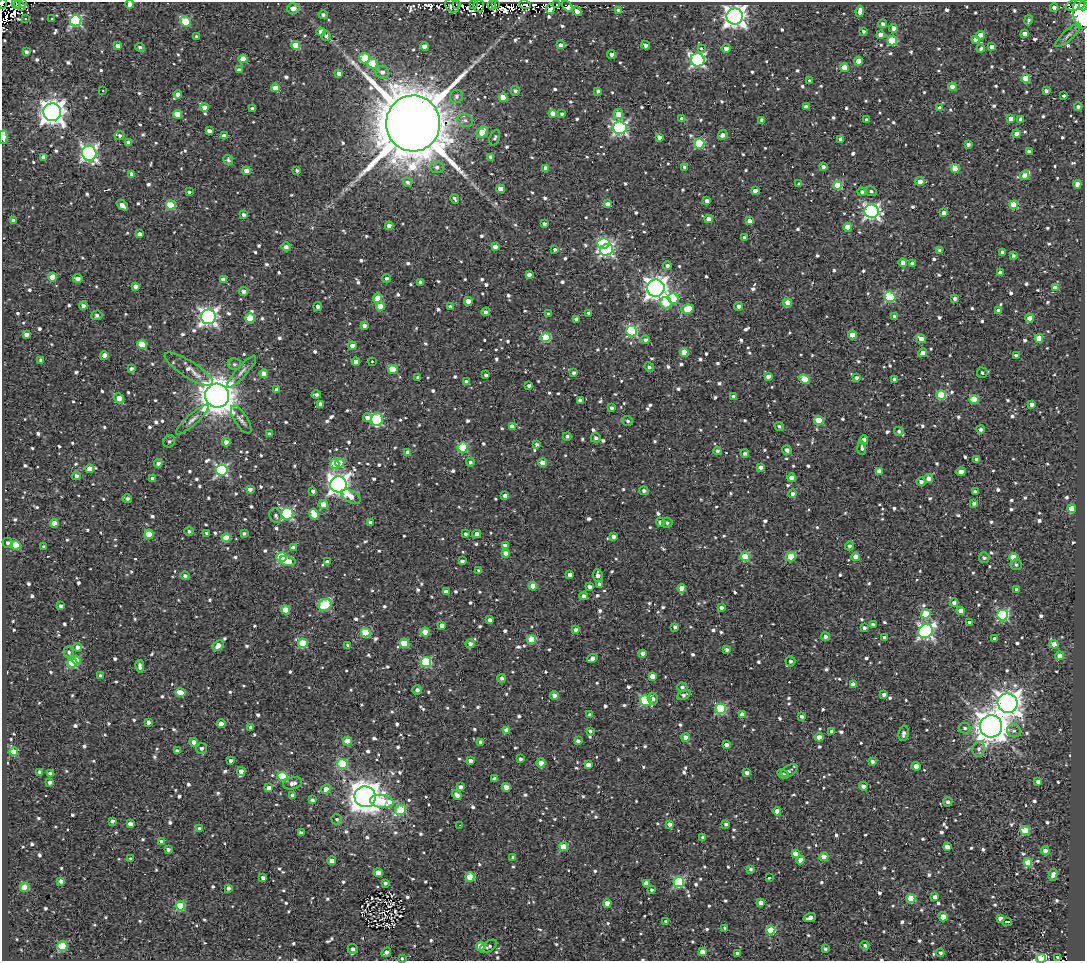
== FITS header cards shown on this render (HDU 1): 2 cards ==
NAXIS1  =                 1083
NAXIS2  =                  959

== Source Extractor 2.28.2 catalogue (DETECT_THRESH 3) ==
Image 1083 x 959 px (HDU 1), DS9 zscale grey, 1 PNG px = 1 image px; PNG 1087 x 963 px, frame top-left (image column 1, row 959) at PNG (2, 2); each listed source drawn as its Kron ellipse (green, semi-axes under 4 px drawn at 4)
Background 1.87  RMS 4.9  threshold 14.7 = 3 sigma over >= 5 px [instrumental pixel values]
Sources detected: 1252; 10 with non-positive FLUX_AUTO (blend fragments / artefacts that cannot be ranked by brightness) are neither listed nor drawn; of the other 1242, the 500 brightest by FLUX_AUTO listed and drawn (742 fainter detections omitted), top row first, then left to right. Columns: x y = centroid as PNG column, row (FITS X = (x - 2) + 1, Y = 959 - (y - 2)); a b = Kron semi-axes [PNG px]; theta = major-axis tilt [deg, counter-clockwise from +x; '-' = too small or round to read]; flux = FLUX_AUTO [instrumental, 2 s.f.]
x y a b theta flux
22 2 3 2 - 2.5e+03
2 4 5 2 - 7.9e+03
16 4 5 2 - 4.7e+03
130 4 4 4 - 2.3e+03
456 4 3 2 - 2.7e+03
473 4 3 3 - 2.4e+03
495 4 3 3 - 4.0e+03
556 4 2 2 - 1.0e+03
20 5 6 3 -29 4.4e+03
492 5 4 3 - 5.6e+03
525 5 6 3 -21 1.5e+04
1075 5 10 5 13 8.7e+03
452 6 8 6 -48 3.8e+03
479 6 6 5 - 1.5e+03
567 6 7 4 -46 1.6e+03
1083 6 4 2 - 1.6e+04
1054 7 4 4 - 1.5e+03
293 8 6 5 - 3.0e+03
550 9 5 4 - 2.4e+03
618 10 4 3 - 9.6e+02
577 11 5 4 - 4.1e+03
860 11 6 4 82 2.7e+03
1082 13 15 9 -82 1.2e+05
323 15 4 4 - 8.9e+02
735 16 8 8 - 2.5e+05
26 18 3 3 - 8.3e+02
51 19 3 3 - 8.7e+02
1028 20 5 4 - 8.7e+02
76 21 5 5 - 4.4e+04
185 21 6 4 -43 1.4e+04
883 24 4 4 - 1.1e+03
893 28 4 4 - 2.5e+03
863 31 3 3 - 8.4e+02
321 32 4 4 - 2.8e+03
880 34 4 4 - 2.6e+03
1024 34 4 4 - 2.5e+03
980 35 4 4 - 3.3e+03
1068 35 16 5 42 1.2e+03
326 36 5 4 - 9.7e+02
197 37 4 3 - 1.4e+03
975 39 4 3 - 1.5e+03
892 40 5 4 - 1.8e+04
296 45 5 4 - 9.7e+03
561 45 4 4 - 2.2e+03
646 45 4 3 - 2.0e+03
118 46 4 4 - 2.0e+03
424 46 4 4 - 3.8e+03
992 46 4 4 - 2.4e+03
140 47 5 4 - 8.7e+02
701 48 4 3 - 2.0e+03
726 48 4 4 - 2.3e+03
981 48 4 3 - 8.9e+02
26 52 4 4 - 1.1e+03
611 54 4 4 - 1.1e+03
365 58 5 5 - 1.4e+04
243 59 4 4 - 4.5e+03
697 60 7 6 - 7.6e+04
858 61 4 4 - 3.8e+03
372 63 5 5 - 1.3e+04
844 68 4 4 - 5.4e+03
239 70 4 4 - 1.6e+03
382 72 7 6 - 1.7e+03
339 73 4 4 - 1.8e+03
1026 78 4 4 - 9.7e+03
810 81 4 3 - 9.9e+02
952 87 4 4 - 3.2e+03
275 88 4 4 - 6.3e+03
103 91 3 3 - 1.2e+03
515 91 5 4 - 1.0e+03
598 91 4 3 - 9.6e+02
1046 91 4 4 - 1.1e+03
178 94 4 4 - 2.0e+03
1064 95 3 3 - 5.1e+03
457 96 6 6 - 1.1e+03
503 97 4 4 - 6.5e+03
806 106 4 3 - 1.3e+03
1078 107 4 4 - 9.4e+02
204 108 4 4 - 2.6e+03
252 108 3 3 - 8.7e+02
939 108 4 4 - 1.8e+03
52 112 9 9 - 3.2e+05
553 113 4 4 - 2.4e+03
177 114 4 4 - 5.3e+03
562 114 3 3 - 8.2e+02
618 114 5 4 - 4.3e+03
682 119 4 4 - 2.7e+03
1011 119 4 4 - 4.3e+03
1021 119 4 4 - 1.8e+03
465 120 8 6 -25 1.3e+03
762 120 4 4 - 1.6e+03
867 120 4 4 - 1.4e+03
413 123 28 27 - 2.8e+06
620 128 6 6 - 6.9e+04
209 131 4 4 - 1.7e+03
482 132 6 5 - 6.9e+03
1016 134 4 4 - 2.9e+03
119 135 5 4 - 8.0e+02
723 135 5 4 - 1.4e+03
224 136 4 4 - 2.9e+03
3 137 7 3 88 4.9e+03
659 137 4 4 - 1.8e+03
495 138 8 5 69 8.5e+02
841 139 4 4 - 1.8e+03
129 142 4 4 - 3.5e+03
699 143 5 5 - 2.3e+04
968 144 3 3 - 1.3e+03
1029 152 4 4 - 2.1e+03
89 153 7 7 - 1.0e+05
44 157 4 4 - 2.4e+03
491 157 4 4 - 1.4e+03
228 160 5 4 - 8.7e+02
437 167 7 5 -3 1.2e+03
685 167 4 4 - 1.4e+03
823 167 3 3 - 1.5e+03
546 168 4 4 - 2.4e+03
955 168 4 4 - 7.8e+03
297 170 4 3 - 8.1e+02
246 171 4 4 - 4.4e+03
132 174 4 4 - 1.8e+03
1024 175 5 4 - 2.7e+03
920 181 4 4 - 3.1e+03
408 182 5 4 - 9.0e+02
799 184 4 3 - 8.1e+02
1077 184 4 4 - 4.5e+03
838 185 4 4 - 1.1e+04
501 189 4 4 - 4.2e+03
755 191 4 3 - 1.9e+03
871 191 6 5 - 8.5e+02
189 192 4 3 - 4.1e+03
862 192 4 4 - 1.2e+03
455 199 5 3 - 8.4e+02
707 201 4 4 - 1.6e+03
608 204 4 4 - 2.8e+03
122 205 6 4 -38 2.6e+03
171 205 5 4 - 1.4e+04
1014 205 4 4 - 9.2e+03
871 211 7 6 - 9.9e+04
944 213 4 4 - 2.2e+03
244 215 3 3 - 1.2e+03
709 219 4 4 - 2.5e+03
13 220 4 3 - 1.4e+03
749 221 4 4 - 2.2e+03
544 224 3 3 - 9.4e+02
389 226 4 4 - 2.1e+03
848 227 4 4 - 3.9e+03
139 234 4 4 - 1.5e+03
744 238 3 3 - 1.3e+03
603 243 6 5 - 2.4e+04
286 247 5 4 - 1.3e+03
495 247 4 4 - 2.2e+03
555 250 3 3 - 8.5e+02
607 250 7 5 25 6.6e+04
940 250 4 3 - 1.0e+03
1003 252 4 4 - 2.3e+03
1013 256 4 4 - 9.5e+02
903 263 4 4 - 2.8e+03
912 263 4 3 - 1.2e+03
667 266 4 4 - 1.0e+03
1000 272 4 3 - 1.1e+03
529 275 4 3 - 1.3e+03
52 277 4 4 - 6.3e+03
78 278 5 4 - 1.8e+03
386 278 4 4 - 8.1e+02
223 279 4 3 - 1.9e+03
420 282 4 3 - 1.4e+03
136 286 4 4 - 2.1e+03
656 288 9 8 - 2.4e+05
1055 288 4 4 - 3.9e+03
243 291 4 4 - 1.6e+03
890 297 5 5 - 2.7e+04
378 298 5 4 - 4.9e+03
673 298 5 5 - 2.0e+04
955 299 3 3 - 1.1e+03
468 301 4 4 - 3.6e+03
666 303 6 5 - 1.2e+04
788 303 4 4 - 7.0e+03
83 306 4 4 - 1.6e+03
318 306 4 4 - 1.0e+03
380 306 4 4 - 4.8e+03
450 306 4 3 - 1.1e+03
739 306 4 4 - 1.5e+03
687 309 6 4 15 8.7e+03
998 310 4 4 - 1.6e+03
486 312 4 3 - 1.4e+03
589 313 4 3 - 1.2e+03
549 314 4 3 - 1.1e+03
97 315 5 5 - 8.2e+02
208 317 7 7 - 1.3e+05
895 317 4 4 - 1.3e+03
250 318 5 5 - 1.3e+04
1030 318 4 4 - 5.8e+03
576 319 4 4 - 1.7e+03
364 326 4 4 - 1.4e+03
632 331 5 5 - 3.1e+04
26 334 4 4 - 1.5e+03
852 335 4 4 - 6.2e+03
546 337 5 4 - 1.5e+04
1039 338 4 4 - 7.0e+03
921 339 5 4 - 3.8e+03
645 340 4 4 - 1.2e+03
142 344 5 4 - 1.2e+04
352 346 4 4 - 3.5e+03
684 352 4 4 - 7.3e+03
923 353 4 4 - 2.6e+03
104 355 4 4 - 2.6e+03
1016 355 4 3 - 1.0e+03
41 360 4 4 - 1.2e+03
356 362 4 4 - 2.7e+03
372 362 3 3 - 2.0e+03
234 364 7 6 - 8.0e+02
649 367 5 4 - 8.3e+02
131 369 4 3 - 9.7e+02
189 369 28 8 -32 3.6e+03
393 369 5 4 - 1.1e+04
242 371 20 5 48 1.9e+03
574 373 3 3 - 9.3e+02
982 373 5 5 - 8.3e+02
264 374 4 4 - 5.2e+03
486 375 3 3 - 8.2e+02
768 376 4 3 - 1.6e+03
418 377 4 3 - 9.6e+02
856 378 4 4 - 1.1e+03
804 379 5 4 - 9.8e+03
894 379 4 3 - 8.9e+02
466 382 4 3 - 1.0e+03
529 386 3 3 - 8.3e+02
277 390 4 3 - 1.6e+03
316 395 4 3 - 1.0e+03
941 395 5 4 - 1.9e+04
217 396 12 12 - 7.2e+05
734 397 4 3 - 1.7e+03
119 398 6 4 -52 4.9e+03
974 399 4 4 - 1.1e+04
580 400 4 4 - 1.4e+03
320 404 4 4 - 1.5e+03
1032 404 4 3 - 1.6e+03
611 408 4 3 - 8.9e+02
367 418 4 4 - 2.3e+03
377 419 6 6 - 3.1e+04
192 420 21 5 42 1.9e+03
241 420 16 6 -58 1.5e+03
819 420 5 4 - 9.9e+03
628 421 5 5 - 8.1e+02
512 426 4 4 - 2.3e+03
779 426 5 4 - 8.1e+02
981 429 4 4 - 1.1e+03
899 431 5 4 - 8.7e+02
270 434 4 4 - 8.7e+02
567 436 4 4 - 9.1e+02
596 438 5 5 - 9.9e+02
864 440 4 4 - 2.3e+03
169 441 6 5 - 8.1e+02
226 442 4 4 - 2.0e+03
537 444 3 3 - 9.0e+02
463 447 5 5 - 2.1e+04
862 448 7 4 -85 8.2e+02
787 450 5 4 - 1.2e+03
717 451 4 4 - 8.5e+02
408 453 4 4 - 2.8e+03
745 453 4 4 - 1.2e+03
976 459 4 3 - 1.1e+03
470 462 4 4 - 9.0e+02
158 463 4 4 - 1.5e+03
340 463 4 4 - 6.1e+03
542 463 4 4 - 5.4e+03
335 464 5 4 - 1.2e+04
760 467 4 3 - 1.2e+03
90 469 4 4 - 3.8e+03
222 470 6 5 - 5.0e+04
879 471 4 4 - 3.5e+03
961 472 5 4 - 2.5e+03
76 476 4 4 - 1.2e+03
791 478 4 4 - 2.8e+03
929 478 4 4 - 2.3e+03
153 479 4 3 - 1.6e+03
921 482 4 4 - 1.3e+03
338 484 8 8 - 1.9e+05
250 489 4 3 - 1.6e+03
313 491 4 3 - 9.7e+02
644 491 5 4 - 1.1e+03
975 492 4 3 - 1.3e+03
793 494 4 4 - 1.2e+03
505 496 4 4 - 1.9e+03
351 497 10 6 -30 3.8e+03
127 499 4 4 - 9.4e+02
974 503 4 4 - 1.2e+03
323 504 4 4 - 3.8e+03
1072 508 4 4 - 8.7e+03
287 514 6 6 - 4.0e+04
314 514 5 4 - 9.4e+03
276 516 7 6 - 1.2e+03
370 522 4 3 - 9.3e+02
660 522 4 4 - 1.8e+03
54 523 4 4 - 4.1e+03
667 523 5 5 - 8.7e+02
189 531 5 4 - 9.0e+02
207 533 4 3 - 9.2e+02
244 533 4 3 - 8.0e+02
149 534 4 4 - 8.8e+03
465 534 4 3 - 9.1e+02
477 534 4 4 - 2.6e+03
614 537 4 4 - 1.5e+03
226 538 4 4 - 7.0e+03
8 543 5 5 - 8.8e+02
16 545 5 4 - 1.1e+04
505 545 4 3 - 1.6e+03
850 546 4 4 - 9.0e+02
44 547 3 3 - 9.5e+02
293 548 4 4 - 1.9e+03
506 553 4 4 - 2.1e+03
282 557 5 4 - 2.3e+04
745 557 4 4 - 1.4e+04
791 557 5 4 - 1.2e+04
856 557 4 4 - 3.5e+03
1013 557 4 4 - 6.0e+03
984 558 5 5 - 8.1e+02
288 561 8 5 -13 5.8e+03
462 561 4 4 - 1.2e+03
327 562 4 4 - 2.0e+03
1016 565 6 5 - 9.7e+02
479 571 4 3 - 9.3e+02
570 574 3 3 - 1.7e+03
598 575 6 4 -84 1.5e+03
185 576 5 4 - 1.0e+03
599 585 4 4 - 1.3e+03
533 586 4 4 - 6.3e+03
589 587 4 3 - 1.4e+03
682 588 4 4 - 4.0e+03
1017 589 4 3 - 1.1e+03
446 592 4 4 - 2.0e+03
584 596 4 4 - 1.5e+03
954 603 4 4 - 1.5e+03
325 605 7 5 35 2.5e+04
61 606 4 3 - 1.1e+03
721 607 4 3 - 1.4e+03
285 610 4 4 - 6.5e+03
961 611 4 4 - 4.5e+03
926 614 5 5 - 1.1e+04
1003 615 5 5 - 3.9e+04
490 620 4 3 - 1.3e+03
969 622 3 3 - 8.2e+02
873 624 4 3 - 1.3e+03
442 626 4 4 - 2.2e+03
675 627 4 4 - 1.1e+03
864 628 4 3 - 9.9e+02
576 630 4 3 - 1.4e+03
926 631 7 6 - 8.5e+04
425 632 4 4 - 5.0e+03
366 633 5 4 - 1.5e+04
826 637 4 4 - 1.2e+03
885 638 4 3 - 2.0e+03
532 639 4 4 - 1.3e+04
995 639 4 3 - 1.2e+03
303 643 5 4 - 1.4e+04
404 643 5 4 - 1.1e+04
470 644 4 4 - 1.4e+03
1054 644 4 4 - 7.3e+03
218 645 6 4 44 2.7e+03
348 645 4 3 - 8.2e+02
77 647 5 4 - 1.7e+03
727 649 4 3 - 1.0e+03
69 652 6 5 - 1.2e+03
643 653 4 4 - 1.5e+03
1060 656 4 4 - 4.6e+03
592 658 5 4 - 1.8e+03
76 660 4 4 - 4.4e+03
790 661 5 5 - 8.3e+02
426 662 5 5 - 2.3e+04
72 663 5 4 - 1.9e+04
140 666 6 4 -79 1.3e+03
100 675 4 4 - 8.0e+02
652 676 4 4 - 3.2e+03
502 678 4 4 - 1.1e+03
853 685 4 4 - 3.0e+03
682 687 5 5 - 1.1e+03
417 690 4 4 - 1.2e+03
180 693 5 4 - 6.3e+03
884 694 4 3 - 1.2e+03
554 695 4 4 - 1.8e+03
684 695 7 4 27 9.6e+02
653 699 6 5 - 1.1e+03
645 701 6 5 - 2.5e+04
1008 703 10 9 - 2.9e+05
721 709 5 5 - 2.6e+04
589 715 4 3 - 9.4e+02
742 715 4 4 - 3.0e+03
802 716 4 3 - 8.8e+02
148 722 4 3 - 1.4e+03
221 724 4 4 - 2.4e+03
991 726 11 11 - 5.8e+05
251 727 4 3 - 1.3e+03
965 728 6 5 - 8.8e+02
507 730 4 4 - 3.2e+03
590 731 4 3 - 8.8e+02
831 731 4 4 - 1.3e+03
1014 731 7 6 - 1.1e+03
904 733 8 5 79 1.3e+03
686 737 4 4 - 3.5e+03
819 737 4 4 - 3.3e+03
347 741 4 4 - 5.6e+03
578 741 4 4 - 1.2e+03
194 742 4 4 - 2.3e+03
481 742 4 4 - 1.5e+03
726 745 4 3 - 2.0e+03
202 748 5 5 - 1.2e+03
979 749 8 6 83 1.3e+03
177 751 4 4 - 1.3e+03
14 752 4 4 - 1.1e+04
520 759 4 3 - 8.6e+02
230 761 3 3 - 1.0e+03
470 761 4 4 - 1.7e+03
872 761 4 4 - 1.1e+03
541 763 4 4 - 5.7e+03
343 764 5 5 - 2.2e+04
588 765 4 4 - 2.0e+03
916 766 4 4 - 4.2e+03
241 771 4 4 - 2.0e+03
789 771 9 5 29 8.5e+02
40 772 4 4 - 1.1e+03
50 773 4 4 - 9.6e+02
747 773 4 3 - 1.6e+03
783 774 6 3 -28 8.2e+02
283 777 5 4 - 1.9e+04
495 779 4 4 - 3.1e+03
1038 781 4 3 - 1.5e+03
50 782 4 3 - 1.3e+03
292 783 10 6 12 2.0e+03
863 786 4 4 - 1.3e+03
460 787 4 3 - 1.4e+03
506 787 4 4 - 2.1e+03
269 788 4 4 - 3.1e+03
326 789 5 4 - 2.3e+03
457 795 5 4 - 1.6e+03
292 796 4 3 - 1.6e+03
365 797 10 10 - 6.2e+05
312 800 4 3 - 9.5e+02
382 801 12 6 -5 1.3e+04
948 802 5 4 - 1.2e+03
401 810 6 5 - 1.6e+04
777 811 4 4 - 3.4e+03
337 819 5 5 - 9.3e+02
112 821 3 3 - 1.1e+03
130 824 4 4 - 2.0e+03
669 824 4 4 - 1.7e+03
726 824 4 3 - 9.6e+02
459 825 3 2 - 1.1e+03
199 828 4 4 - 9.0e+02
1025 831 5 4 - 1.3e+04
301 833 4 3 - 9.5e+02
703 838 4 3 - 1.4e+03
162 842 4 4 - 4.7e+03
564 847 4 4 - 8.3e+03
947 847 4 4 - 2.7e+03
168 849 4 3 - 1.1e+03
1045 851 4 4 - 3.0e+03
795 854 4 4 - 3.3e+03
513 857 4 3 - 9.5e+02
824 857 4 4 - 6.1e+03
131 859 3 3 - 8.9e+02
800 860 4 4 - 3.6e+03
332 861 4 4 - 2.8e+03
1028 863 4 4 - 1.1e+04
751 869 4 4 - 8.1e+02
378 873 4 4 - 4.0e+03
1053 875 6 4 75 1.6e+03
470 877 4 4 - 1.1e+04
263 878 4 4 - 1.3e+03
769 878 4 3 - 1.8e+03
61 881 4 4 - 1.5e+03
679 882 5 5 - 3.0e+04
385 883 4 3 - 9.6e+02
646 883 4 4 - 3.6e+03
24 887 4 4 - 7.2e+03
228 888 4 4 - 1.3e+03
651 890 3 3 - 8.8e+03
935 897 4 4 - 1.6e+03
911 898 4 4 - 1.3e+04
607 903 4 4 - 3.4e+03
761 903 4 4 - 2.7e+03
180 906 5 4 - 1.5e+04
943 917 5 4 - 4.9e+03
810 918 6 4 17 2.3e+03
1000 918 4 4 - 1.9e+03
666 921 4 3 - 8.6e+02
1007 922 5 2 - 1.0e+03
725 928 4 3 - 9.6e+02
771 930 4 4 - 1.3e+04
865 945 4 4 - 8.4e+02
62 946 5 5 - 1.9e+04
480 946 4 4 - 6.8e+03
488 946 10 5 31 1.0e+03
353 949 5 5 - 1.3e+03
825 949 3 3 - 8.1e+02
386 952 5 3 - 1.4e+03
702 952 4 4 - 2.6e+03
738 953 4 3 - 1.2e+03
940 953 4 3 - 9.7e+02
1057 957 4 3 - 8.4e+02
1041 958 5 4 - 3.0e+04
402 959 4 3 - 2.9e+03
At the frame edge (FLAGS 8, measured only in part): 8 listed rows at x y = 22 2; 2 4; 130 4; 1083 6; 1082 13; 3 137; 1041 958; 402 959
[742 fainter detections neither listed nor drawn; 10 non-positive-flux detections neither listed nor drawn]